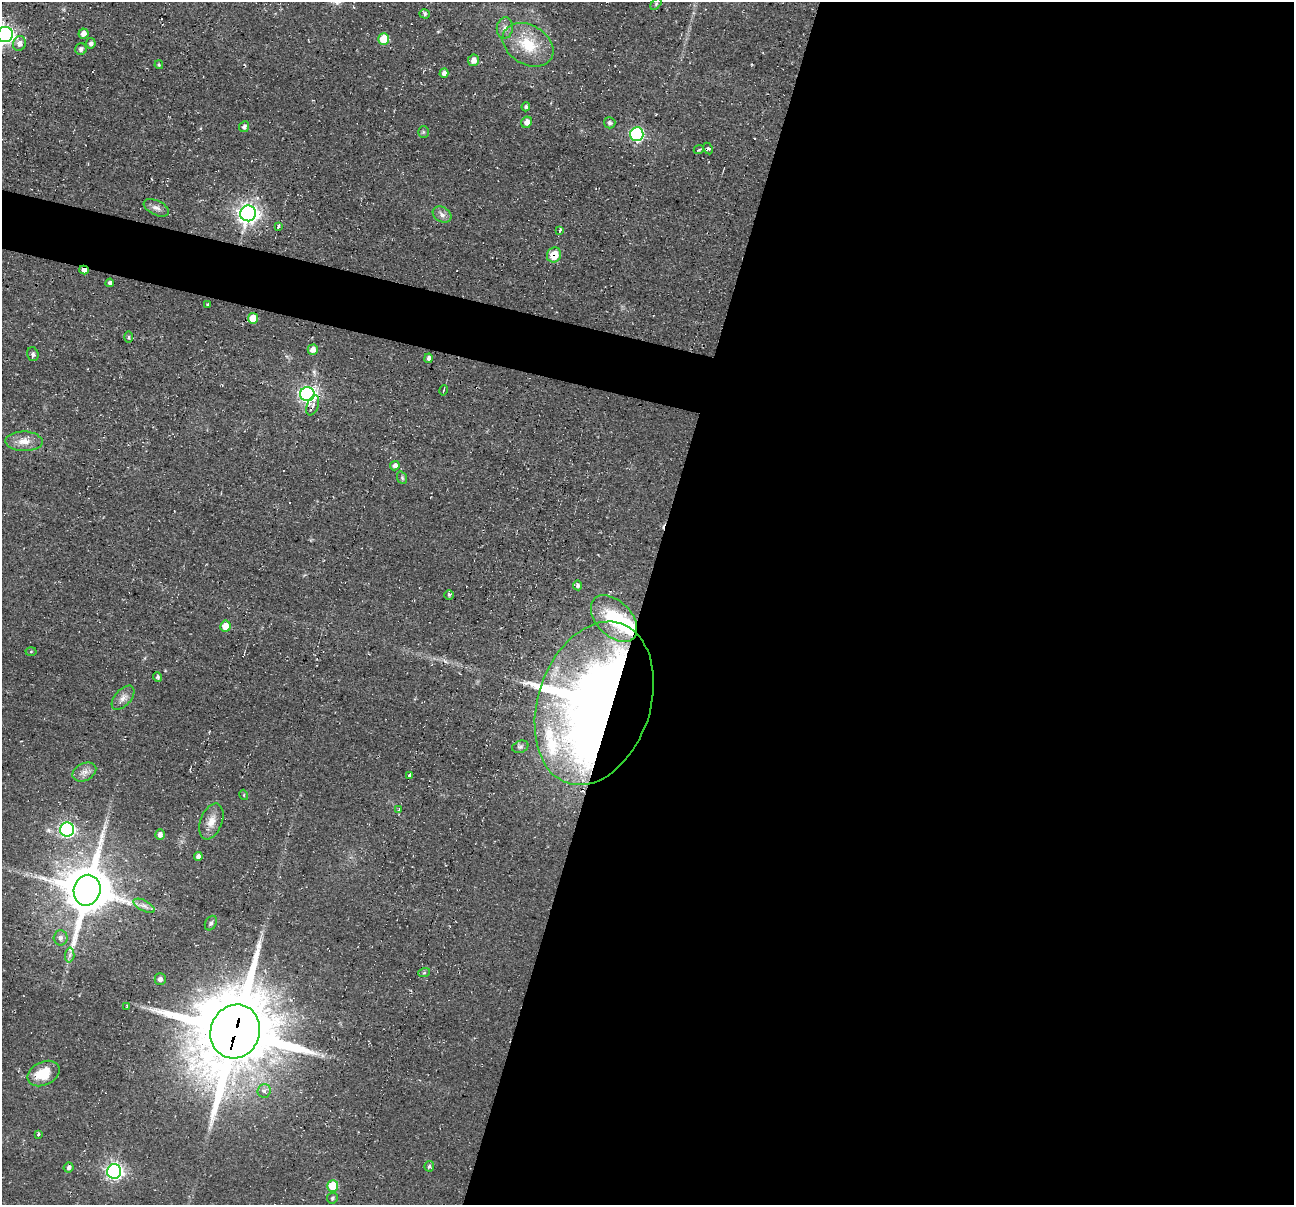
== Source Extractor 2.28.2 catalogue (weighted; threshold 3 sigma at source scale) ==
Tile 12 of 4 x 4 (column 4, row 3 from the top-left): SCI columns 3883-5174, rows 1366-2568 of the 5174 x 5222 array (HDU 1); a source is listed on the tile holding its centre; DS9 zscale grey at full resolution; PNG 1296 x 1207 px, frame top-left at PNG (2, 2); each listed source drawn as its Kron ellipse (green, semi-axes under 4 px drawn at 4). Shown black and unused: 53% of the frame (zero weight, under 2 of 3 exposures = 2% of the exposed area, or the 3 px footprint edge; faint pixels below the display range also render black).
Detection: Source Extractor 2.28.2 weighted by HDU 2 'WHT'; one run over the whole footprint, this tile lists its part. Background 0.0471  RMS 0.008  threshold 0.0362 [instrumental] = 3 sigma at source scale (4.5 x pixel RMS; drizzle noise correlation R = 1.50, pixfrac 1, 0.05/0.05 arcsec/px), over >= 5 px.
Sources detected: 81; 1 inside a brighter object's white glare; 3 cosmic-ray / hot-pixel residue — neither listed nor drawn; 2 inside a brighter listed object's ellipse — not listed separately; the other 75 listed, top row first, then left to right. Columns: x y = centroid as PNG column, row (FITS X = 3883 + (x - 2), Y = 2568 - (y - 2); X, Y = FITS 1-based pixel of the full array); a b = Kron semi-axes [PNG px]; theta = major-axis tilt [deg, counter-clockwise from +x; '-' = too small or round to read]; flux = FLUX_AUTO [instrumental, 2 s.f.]
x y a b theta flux
656 4 7 4 47 1.1
425 14 5 4 - 1.8
505 28 11 8 82 4.5
5 34 7 7 - 350
83 34 5 5 - 5.3
384 39 6 5 - 21
19 43 7 6 - 4.5
91 43 5 5 - 2.7
528 45 27 19 -31 30
81 49 6 5 - 2.6
473 60 6 5 - 4.6
159 65 4 3 - 1.1
444 73 5 4 - 4.1
526 107 4 4 - 1.9
527 122 6 5 - 4.7
610 123 6 5 - 2
244 127 5 5 - 2.9
423 132 5 5 - 1.2
637 134 7 6 - 130
699 149 5 3 - 0.88
708 149 6 3 -62 1.5
156 208 14 7 -26 4.2
248 213 8 7 - 510
442 215 10 7 -31 4
278 226 4 3 - 12
560 230 3 2 - 47
554 255 8 6 61 20
84 270 5 4 - 5.8
110 283 4 3 - 2.4
208 304 3 2 - 1.3
253 318 5 5 - 16
129 337 6 4 -90 1.2
313 350 5 5 - 5.3
33 354 7 5 -75 2.2
429 358 5 4 - 2.9
443 390 5 2 - 0.86
307 394 7 7 - 250
313 405 10 5 70 3.4
24 441 18 10 -2 9.4
395 466 5 4 - 3.8
402 478 6 4 -70 1.3
577 585 5 4 - 2.4
449 595 5 5 - 1.4
614 619 28 17 -46 54
225 626 5 5 - 10
31 651 5 3 - 0.79
158 677 5 4 - 1.7
123 698 14 8 48 5.2
594 703 84 56 71 950
520 747 8 6 19 1.9
84 772 12 8 27 5.3
409 775 4 3 - 4.5
244 795 5 3 - 0.78
399 810 3 3 - 3.7
211 821 19 11 69 8.7
67 830 7 7 - 180
160 835 5 5 - 3.9
198 856 4 4 - 3.2
87 890 15 13 75 4200
144 906 11 5 -27 3.4
211 923 8 5 62 1.9
61 938 7 7 - 3.3
70 955 7 5 88 2.3
424 973 6 4 19 0.98
160 979 5 5 - 2.6
127 1006 3 3 - 2.3
235 1031 27 24 68 10000
43 1074 17 11 25 20
264 1091 7 6 - 2.5
38 1134 4 3 - 0.97
429 1166 5 5 - 1.9
69 1167 5 5 - 2.2
114 1171 7 7 - 290
333 1186 6 5 - 31
332 1198 5 5 - 1.6
Overlapping masked pixels (flux is a lower limit): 5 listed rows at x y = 554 255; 84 270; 307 394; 594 703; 235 1031
Isophote crosses this tile's border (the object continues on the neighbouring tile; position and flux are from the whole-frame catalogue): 1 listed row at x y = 5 34